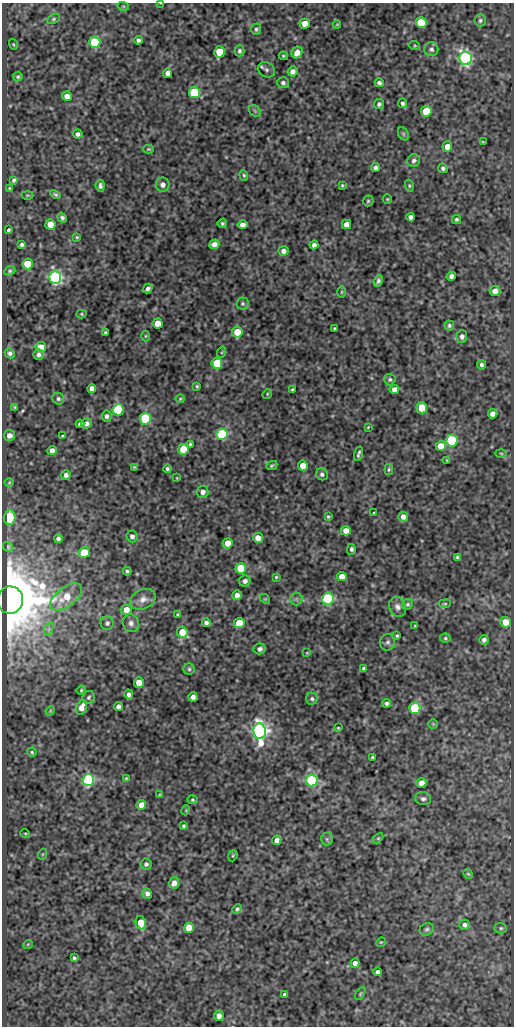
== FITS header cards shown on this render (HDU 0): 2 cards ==
NAXIS1  =                  512
NAXIS2  =                 1024

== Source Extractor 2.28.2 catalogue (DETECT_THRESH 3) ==
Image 512 x 1024 px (HDU 0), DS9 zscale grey, 1 PNG px = 1 image px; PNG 516 x 1028 px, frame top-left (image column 1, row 1024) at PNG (2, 3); each listed source drawn as its Kron ellipse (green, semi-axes under 4 px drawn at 4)
Background 85.7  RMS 0.51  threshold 1.53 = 3 sigma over >= 5 px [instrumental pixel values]
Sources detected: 219; all 219 listed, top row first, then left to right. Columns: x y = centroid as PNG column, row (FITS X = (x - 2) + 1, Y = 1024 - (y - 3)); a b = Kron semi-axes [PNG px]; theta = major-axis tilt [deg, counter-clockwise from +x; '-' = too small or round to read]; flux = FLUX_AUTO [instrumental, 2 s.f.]
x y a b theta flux
161 3 3 2 - 24
123 6 6 3 -18 36
54 19 7 4 28 59
480 20 6 6 - 76
421 23 5 5 - 1500
305 24 5 5 - 490
337 24 4 3 - 29
256 29 6 5 - 71
138 40 4 4 - 93
95 42 5 5 - 2600
13 44 5 4 - 36
415 46 5 3 - 39
431 49 7 7 - 100
239 51 5 5 - 79
219 52 6 5 - 900
297 53 6 5 - 290
283 56 5 3 - 43
466 58 7 6 - 9600
266 70 9 7 -31 110
292 71 5 5 - 170
168 73 4 4 - 260
18 77 5 4 - 55
283 83 6 5 - 93
379 83 4 4 - 91
194 93 5 5 - 2900
67 96 5 4 - 330
402 103 5 4 - 76
379 104 5 5 - 85
255 111 6 5 - 56
426 111 5 5 - 1400
78 134 5 4 - 110
403 134 7 5 -61 60
483 142 3 2 - 31
447 147 5 5 - 300
148 149 5 4 - 39
414 160 7 6 - 110
376 168 4 4 - 100
443 168 5 4 - 79
244 175 5 4 - 45
14 180 4 3 - 65
163 185 7 7 - 170
342 185 3 2 - 36
100 186 6 4 -85 100
409 186 6 4 -72 44
10 188 3 2 - 32
55 194 5 4 - 56
27 195 6 3 0 33
387 199 5 4 - 41
368 201 5 5 - 50
411 217 4 4 - 130
62 218 5 4 - 85
456 219 5 4 - 63
222 223 5 4 - 64
50 224 5 5 - 600
346 224 4 4 - 310
243 225 5 4 - 190
8 230 3 3 - 54
77 237 3 3 - 35
214 244 5 5 - 200
22 245 4 4 - 69
314 245 4 4 - 130
283 251 5 5 - 140
28 264 5 5 - 1400
10 271 6 4 23 52
451 276 5 4 - 120
55 277 6 6 - 11000
378 281 6 4 67 97
148 289 5 4 - 100
495 291 5 5 - 290
342 292 5 3 - 36
243 303 6 6 - 66
82 314 5 4 - 41
158 323 5 5 - 630
449 325 5 4 - 64
334 328 3 2 - 31
237 332 5 5 - 840
105 333 3 3 - 58
146 336 5 3 - 37
462 336 6 5 - 120
41 347 5 5 - 410
222 352 6 3 71 35
10 353 5 5 - 83
39 355 5 5 - 100
217 363 5 5 - 1400
481 365 4 4 - 82
390 379 6 5 - 70
197 386 3 3 - 41
92 388 4 4 - 180
394 389 5 4 - 190
293 390 4 3 - 53
267 394 5 4 - 35
58 399 6 5 - 72
180 399 4 4 - 37
15 407 4 3 - 36
422 408 5 5 - 1300
118 410 5 5 - 3700
493 414 5 4 - 210
107 416 5 5 - 96
145 419 5 5 - 3400
80 424 4 4 - 120
86 424 5 4 - 150
368 427 3 2 - 28
222 434 5 5 - 5700
9 435 5 5 - 160
63 436 3 3 - 44
452 441 6 5 - 4500
190 444 3 3 - 49
441 446 5 5 - 640
183 449 5 5 - 1100
52 451 4 4 - 230
501 453 6 4 -2 37
358 454 7 3 75 76
447 460 3 3 - 32
272 465 6 4 26 55
303 466 5 5 - 570
134 467 4 4 - 39
167 469 4 4 - 67
389 469 6 3 84 45
322 474 6 5 - 94
66 475 5 4 - 120
177 478 4 2 - 24
9 483 4 3 - 29
203 492 6 5 - 160
374 513 3 3 - 33
328 516 4 3 - 45
403 517 5 5 - 220
10 518 7 6 - 920
346 531 5 5 - 330
132 536 6 5 - 110
58 538 4 4 - 93
258 538 5 5 - 320
228 543 5 5 - 470
8 547 5 4 - 43
351 549 5 4 - 86
84 552 5 5 - 1000
457 557 4 4 - 57
241 568 5 5 - 1200
127 571 4 3 - 61
276 577 3 3 - 35
342 577 5 4 - 350
245 581 6 5 - 130
237 595 5 4 - 210
66 597 18 10 36 730
143 599 13 9 24 250
265 599 5 4 - 36
296 599 6 6 - 74
328 599 6 5 - 5300
10 600 13 13 - 210000
408 604 6 5 - 57
445 604 6 3 8 38
397 607 10 8 -66 170
126 610 5 5 - 320
178 615 4 4 - 56
506 622 5 5 - 650
107 623 7 6 - 99
131 623 9 8 - 160
206 623 4 4 - 100
239 623 5 5 - 1200
415 626 3 2 - 30
49 629 7 4 71 75
182 632 6 5 - 700
397 636 3 3 - 44
445 638 5 4 - 50
484 640 5 4 - 110
388 642 8 7 - 110
260 649 6 5 - 100
307 653 4 3 - 26
363 668 4 3 - 58
189 669 5 5 - 65
139 683 5 5 - 570
81 690 5 4 - 43
129 694 5 4 - 110
89 697 7 5 50 71
193 697 5 4 - 150
312 699 6 6 - 71
387 703 4 3 - 87
82 707 7 5 70 280
118 707 4 4 - 150
415 708 5 5 - 3000
50 711 5 4 - 32
433 724 5 5 - 36
338 728 3 3 - 32
260 731 8 6 -85 21000
32 752 5 4 - 49
372 757 3 2 - 38
126 778 3 3 - 35
88 780 6 5 - 7000
312 781 6 5 - 7600
421 783 5 5 - 290
159 795 4 3 - 31
423 799 8 6 -11 100
193 800 5 4 - 47
141 805 5 4 - 380
186 810 5 3 - 30
183 826 3 3 - 52
25 833 5 3 - 30
378 838 6 4 44 40
327 839 6 6 - 70
277 840 4 4 - 200
43 854 5 3 - 34
233 856 6 4 68 41
146 864 5 5 - 98
468 874 5 4 - 40
174 883 5 5 - 280
147 894 5 4 - 120
237 909 5 4 - 66
141 923 7 5 -76 830
465 925 5 5 - 110
189 928 5 5 - 840
501 928 6 5 - 59
427 929 7 6 - 79
381 942 5 4 - 38
28 944 5 3 - 25
74 958 3 3 - 53
355 963 5 4 - 170
377 972 4 4 - 110
285 994 4 3 - 100
360 994 7 4 60 46
219 1016 5 5 - 210
At the frame edge (FLAGS 8, measured only in part): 1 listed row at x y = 161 3